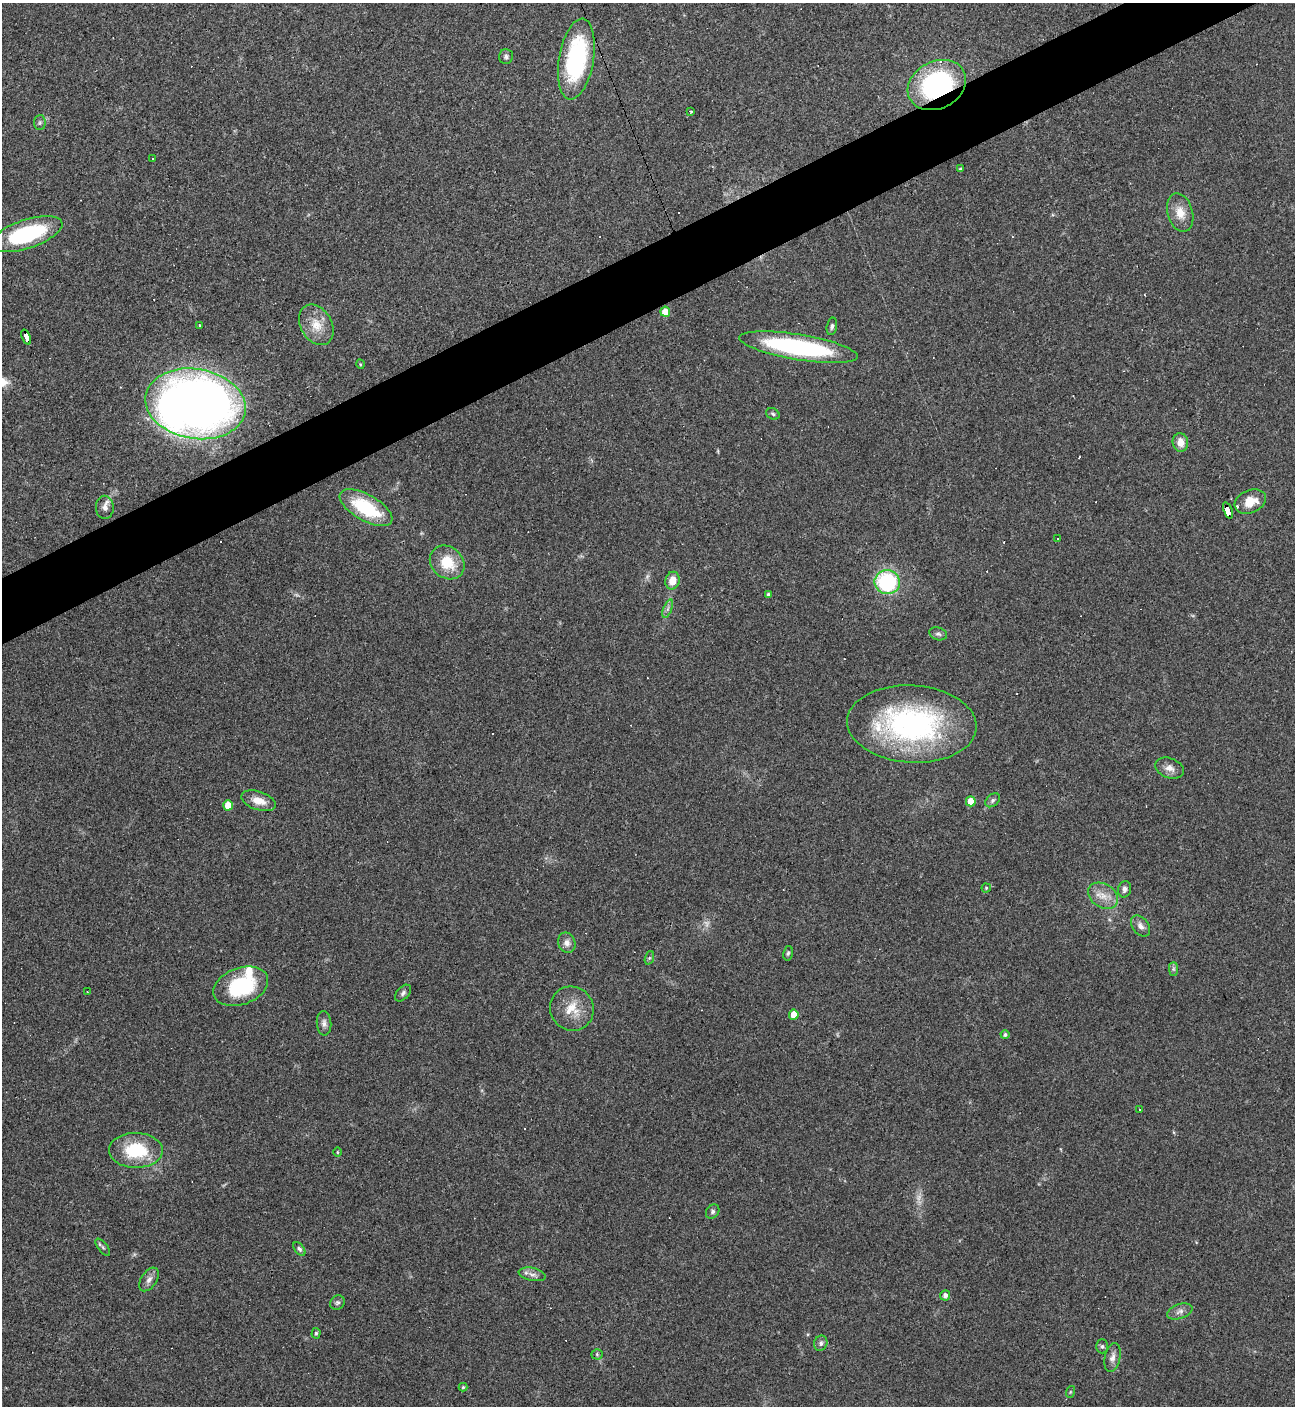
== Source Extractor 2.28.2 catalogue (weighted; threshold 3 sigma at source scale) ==
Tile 10 of 4 x 4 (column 2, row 3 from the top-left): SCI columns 1575-2867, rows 1405-2808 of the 5603 x 5615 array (HDU 1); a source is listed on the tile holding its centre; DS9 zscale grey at full resolution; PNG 1297 x 1408 px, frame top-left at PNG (2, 3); each listed source drawn as its Kron ellipse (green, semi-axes under 4 px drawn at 4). Shown black and unused: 4% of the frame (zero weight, under 3 of 4 exposures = <1% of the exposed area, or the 3 px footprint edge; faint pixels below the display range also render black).
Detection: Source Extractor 2.28.2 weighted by HDU 2 'WHT'; one run over the whole footprint, this tile lists its part. Background 0.0486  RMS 0.0051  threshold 0.0231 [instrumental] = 3 sigma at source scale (4.5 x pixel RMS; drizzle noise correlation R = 1.50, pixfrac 1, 0.05/0.05 arcsec/px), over >= 5 px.
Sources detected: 88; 2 too faint to see at this stretch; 14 cosmic-ray / hot-pixel residue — neither listed nor drawn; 3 inside a brighter listed object's ellipse — not listed separately; the other 69 listed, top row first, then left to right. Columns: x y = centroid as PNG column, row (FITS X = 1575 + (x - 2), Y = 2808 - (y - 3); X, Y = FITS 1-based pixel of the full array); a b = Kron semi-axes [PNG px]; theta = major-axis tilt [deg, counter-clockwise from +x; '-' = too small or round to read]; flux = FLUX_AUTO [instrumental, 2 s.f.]
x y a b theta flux
506 57 7 7 - 1.4
576 59 41 17 80 64
937 85 30 23 27 82
691 111 3 2 - 0.77
40 123 7 6 - 1.1
152 159 3 2 - 0.59
960 169 3 3 - 0.51
1180 213 20 12 -74 7.6
26 234 37 14 18 52
665 312 5 4 - 8.8
316 325 21 15 -59 9.3
199 326 3 3 - 1.6
832 326 9 5 78 1.3
26 337 8 4 -69 81
799 347 60 12 -9 80
360 364 5 3 - 0.43
195 404 50 35 -10 620
773 414 7 5 -29 1.1
1180 442 9 7 -77 5.4
1250 502 16 11 22 8.2
105 507 11 9 -89 3
366 508 29 13 -30 31
1228 510 8 4 -69 230
1057 539 3 2 - 0.4
447 562 18 15 -40 14
672 581 9 7 78 6
887 582 13 12 - 46
768 595 4 3 - 1.2
668 609 9 3 69 1.1
938 634 9 6 -18 1.4
912 724 65 38 -3 110
1170 768 15 10 -19 3.8
992 800 8 6 42 1.3
259 801 18 9 -18 6
971 801 5 5 - 7.9
228 805 5 5 - 9.6
986 888 4 4 - 0.62
1125 889 8 6 76 1.8
1103 896 16 11 -31 6.3
1140 926 12 8 -52 2.7
567 943 10 8 -68 2.8
788 953 7 5 78 0.92
649 958 7 4 71 0.92
1173 969 7 4 -90 1.1
241 986 28 18 21 39
87 992 3 2 - 0.31
403 993 10 6 48 1.6
572 1009 22 21 - 12
794 1015 5 4 - 7.6
324 1023 12 7 -87 2.2
1005 1035 4 4 - 1.2
1139 1109 3 2 - 0.31
136 1150 27 17 -1 26
337 1152 5 3 - 0.49
713 1212 7 6 - 1.2
103 1247 10 4 -53 1.2
299 1249 8 4 -52 1.1
532 1274 14 6 -12 2.5
149 1279 13 7 56 2.8
945 1295 5 5 - 2.2
337 1303 8 7 - 1.2
1180 1311 13 7 19 2.7
316 1333 5 4 - 0.83
821 1343 8 6 68 1.5
1102 1346 7 6 - 1.1
597 1354 5 5 - 0.81
1113 1357 15 8 78 3.1
463 1387 4 4 - 0.59
1070 1392 6 4 72 0.61
Overlapping masked pixels (flux is a lower limit): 3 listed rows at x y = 937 85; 26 337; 1228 510